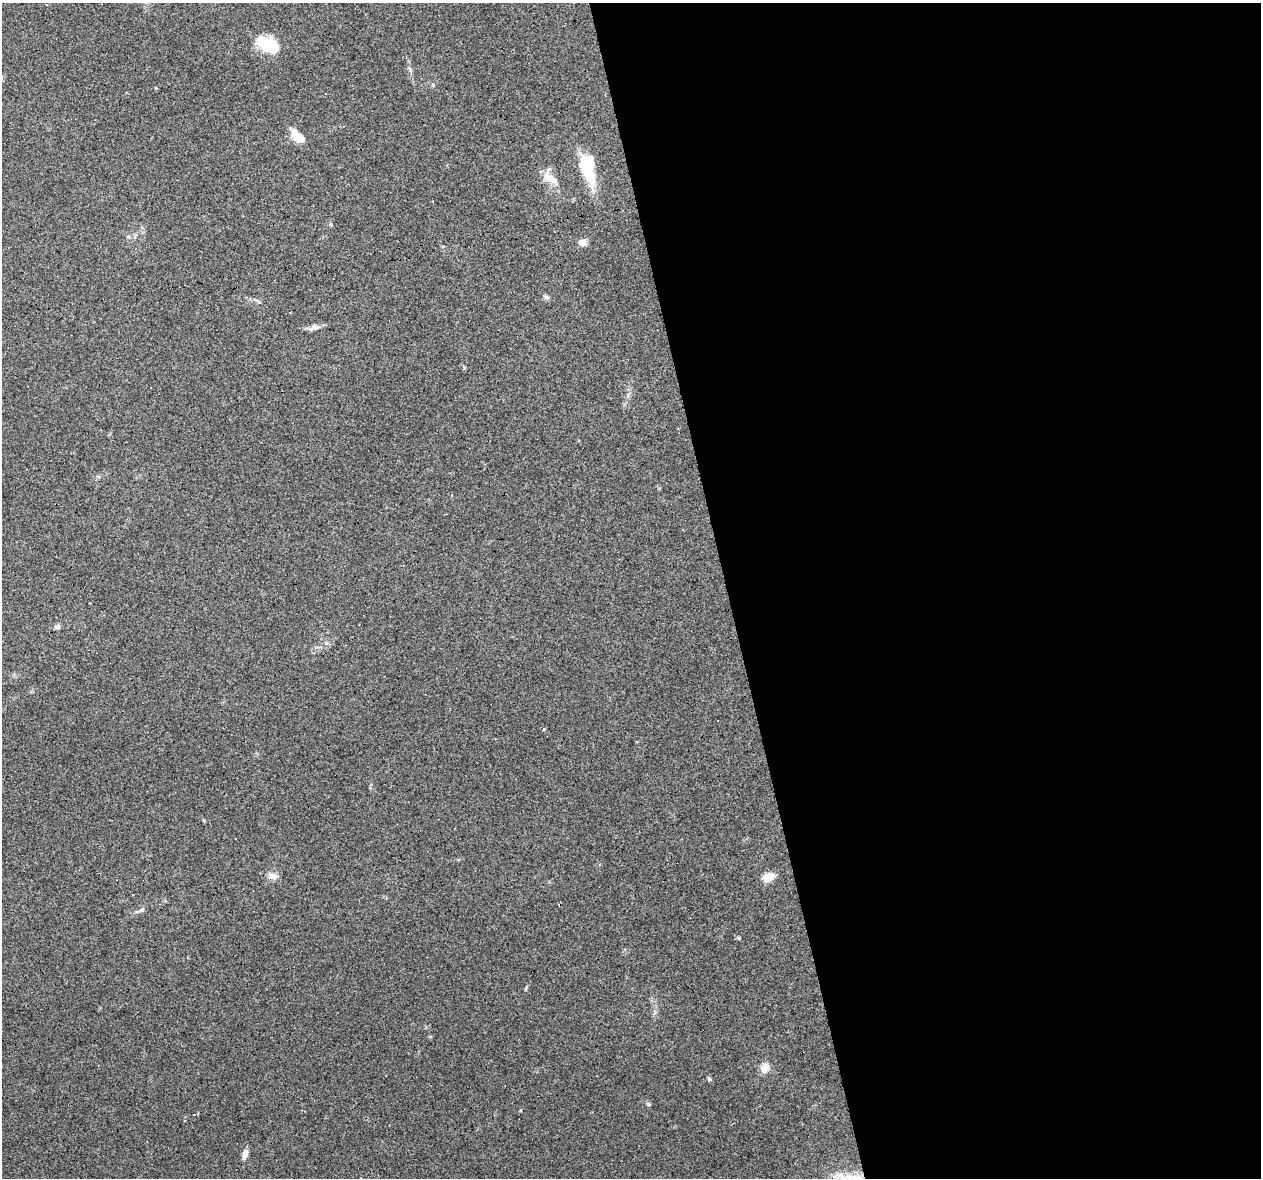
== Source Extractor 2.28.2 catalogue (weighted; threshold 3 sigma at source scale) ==
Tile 8 of 4 x 4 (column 4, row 2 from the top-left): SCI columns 3778-5036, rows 2438-3613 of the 5036 x 4824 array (HDU 1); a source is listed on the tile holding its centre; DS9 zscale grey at full resolution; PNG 1263 x 1180 px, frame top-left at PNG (2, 3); no overlay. Shown black and unused: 42% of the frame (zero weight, under 3 of 4 exposures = <1% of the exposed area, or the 3 px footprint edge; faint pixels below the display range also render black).
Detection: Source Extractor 2.28.2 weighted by HDU 2 'WHT'; one run over the whole footprint, this tile lists its part. Background 0.102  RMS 0.0062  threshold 0.0279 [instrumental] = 3 sigma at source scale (4.5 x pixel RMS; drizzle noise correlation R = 1.50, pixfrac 1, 0.0396/0.0396 arcsec/px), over >= 5 px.
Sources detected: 30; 3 inside a brighter object's white glare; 5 cosmic-ray / hot-pixel residue — not listed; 1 inside a brighter listed object's ellipse — not listed separately; the other 21 listed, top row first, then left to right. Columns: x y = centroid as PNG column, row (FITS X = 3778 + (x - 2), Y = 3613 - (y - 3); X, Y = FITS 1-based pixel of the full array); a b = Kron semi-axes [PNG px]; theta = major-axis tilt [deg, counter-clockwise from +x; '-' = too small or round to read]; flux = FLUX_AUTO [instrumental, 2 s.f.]
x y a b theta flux
266 45 24 15 51 14
298 136 21 9 -36 7.9
586 171 40 12 -68 24
550 178 21 10 -35 7.5
433 201 3 2 - 0.51
583 242 9 8 - 3.7
546 297 7 5 -18 1.5
315 327 14 6 10 3.7
57 627 8 6 22 1.6
718 720 3 3 - 2
544 729 4 3 - 1.2
273 876 14 8 -8 3.7
768 877 15 9 18 6.8
142 910 8 4 0 1.2
739 938 5 3 - 0.59
764 1068 13 10 80 4.6
709 1079 6 4 -18 0.96
649 1104 6 5 - 0.93
520 1110 4 3 - 0.56
195 1115 5 3 - 1.8
245 1154 12 6 74 3.7